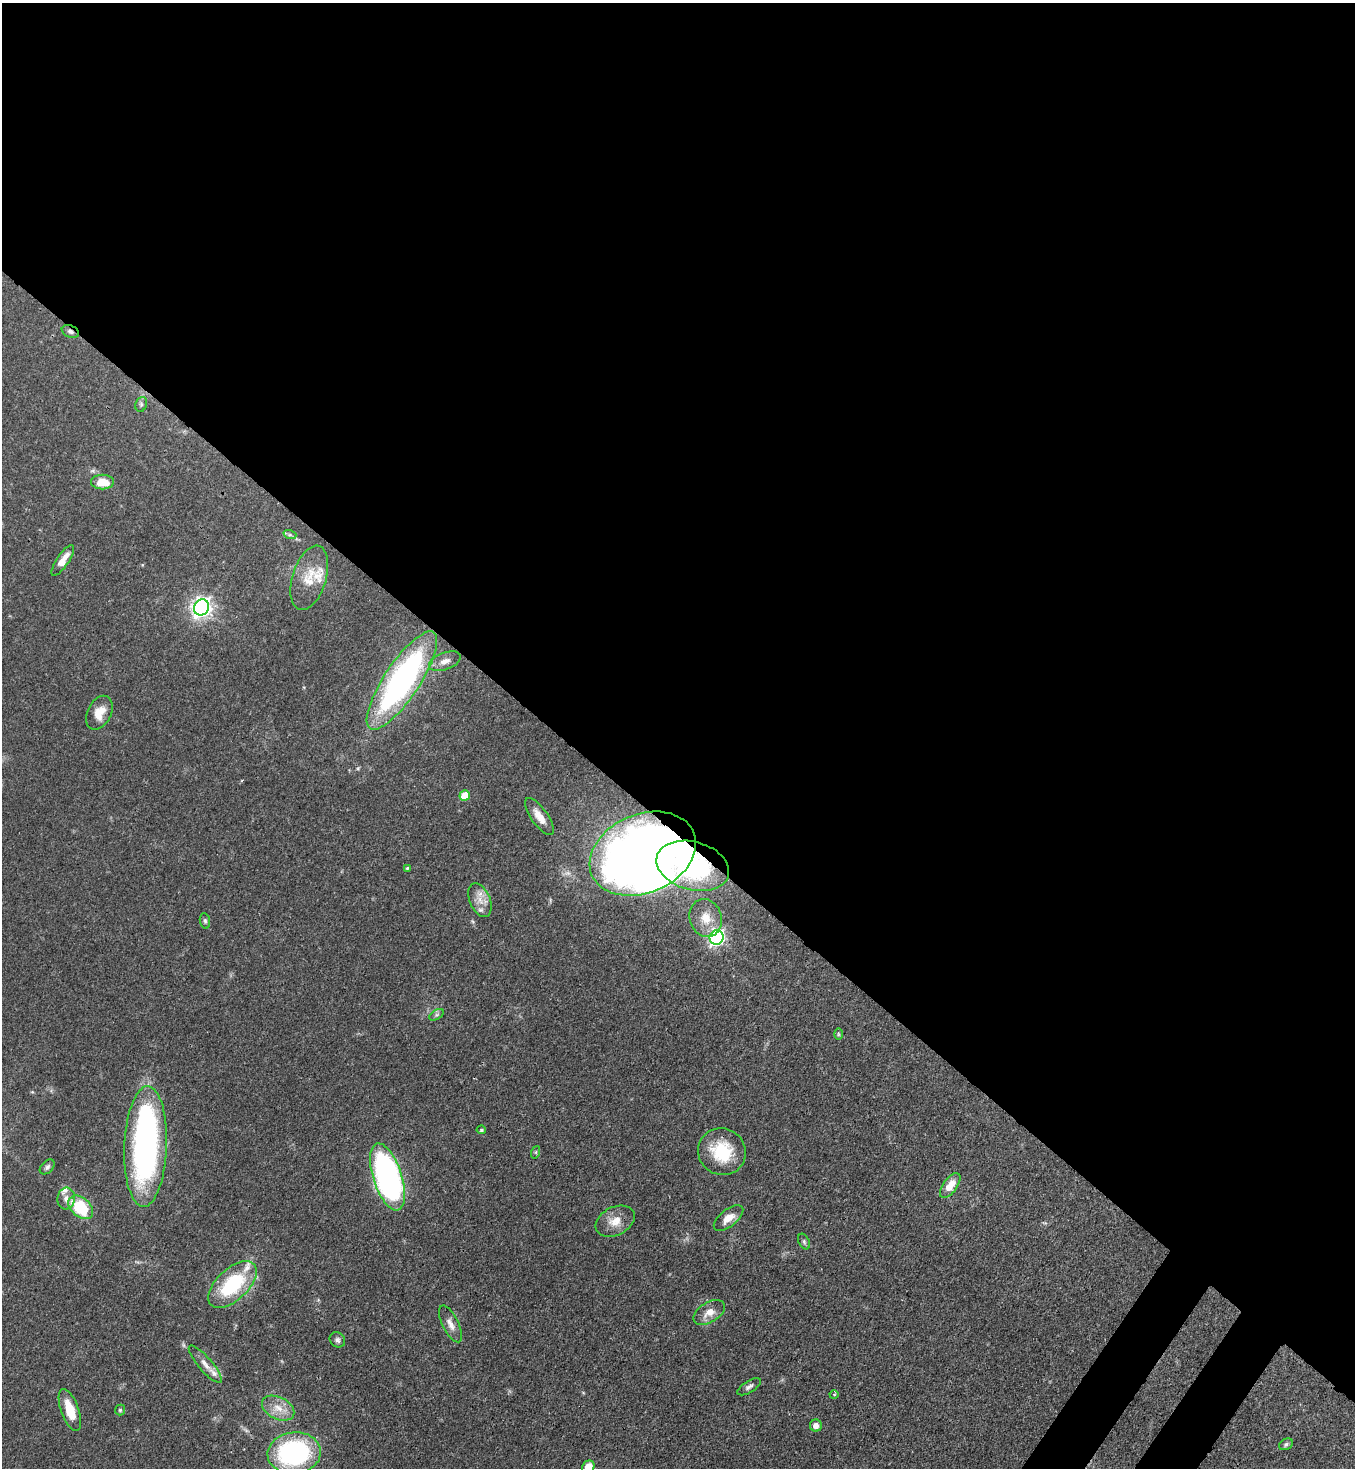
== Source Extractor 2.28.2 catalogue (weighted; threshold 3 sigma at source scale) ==
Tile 3 of 4 x 4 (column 3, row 1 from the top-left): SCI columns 2932-4284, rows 4456-5921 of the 6003 x 5981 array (HDU 1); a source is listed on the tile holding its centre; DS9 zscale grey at full resolution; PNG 1357 x 1470 px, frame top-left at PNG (2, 3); each listed source drawn as its Kron ellipse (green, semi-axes under 4 px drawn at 4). Shown black and unused: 58% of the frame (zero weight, under 3 of 4 exposures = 7% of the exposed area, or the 3 px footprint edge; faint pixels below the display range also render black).
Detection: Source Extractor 2.28.2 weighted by HDU 2 'WHT'; one run over the whole footprint, this tile lists its part. Background 0.0602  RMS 0.0036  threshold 0.0162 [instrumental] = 3 sigma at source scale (4.5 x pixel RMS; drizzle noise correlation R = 1.50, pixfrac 1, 0.05/0.05 arcsec/px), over >= 5 px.
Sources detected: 55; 2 inside a brighter object's white glare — neither listed nor drawn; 6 inside a brighter listed object's ellipse — not listed separately; the other 47 listed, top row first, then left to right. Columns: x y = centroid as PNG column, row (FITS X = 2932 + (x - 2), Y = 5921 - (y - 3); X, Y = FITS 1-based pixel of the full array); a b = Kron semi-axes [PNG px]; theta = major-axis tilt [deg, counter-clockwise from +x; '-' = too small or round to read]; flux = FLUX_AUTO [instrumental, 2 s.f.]
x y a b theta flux
70 332 9 6 -22 1.2
141 404 7 5 71 0.81
102 482 11 7 -1 7.2
290 535 6 4 -18 0.65
63 560 18 6 56 4.6
309 578 33 17 73 8.7
201 607 8 7 - 190
445 661 16 8 21 2.9
402 681 58 17 56 100
99 713 18 11 63 5.2
465 795 5 5 - 7.2
539 817 22 8 -55 4.6
643 854 55 39 23 420
693 866 37 24 -15 37
407 868 4 4 - 0.45
480 900 17 10 -67 4.3
706 918 19 16 -73 6.3
205 921 8 5 -80 0.73
717 938 7 6 - 110
436 1015 8 4 31 0.78
838 1034 6 4 -89 0.42
481 1130 5 4 - 0.58
146 1146 60 21 88 110
536 1152 6 4 72 0.53
722 1152 24 23 - 16
47 1167 9 6 46 0.98
388 1177 35 14 -72 130
950 1185 14 7 53 5.2
66 1199 11 8 84 2.3
81 1207 14 9 -40 18
728 1218 17 8 38 4
615 1221 21 14 26 5.4
804 1242 8 5 -64 0.75
232 1285 30 15 43 27
709 1312 17 10 32 4
450 1324 20 8 -63 2.9
337 1340 8 7 - 1.1
205 1364 24 7 -49 3.1
749 1387 13 5 32 1.3
834 1395 4 4 - 0.48
278 1408 17 11 -27 4.9
70 1410 22 9 -70 8.8
120 1410 5 5 - 0.58
816 1426 6 6 - 2.4
1286 1444 7 5 30 0.77
294 1453 27 21 6 59
588 1467 7 6 - 5.1
Overlapping masked pixels (flux is a lower limit): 4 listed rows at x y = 70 332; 643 854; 693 866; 388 1177
Isophote crosses this tile's border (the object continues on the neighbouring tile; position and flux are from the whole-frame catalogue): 1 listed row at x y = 588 1467